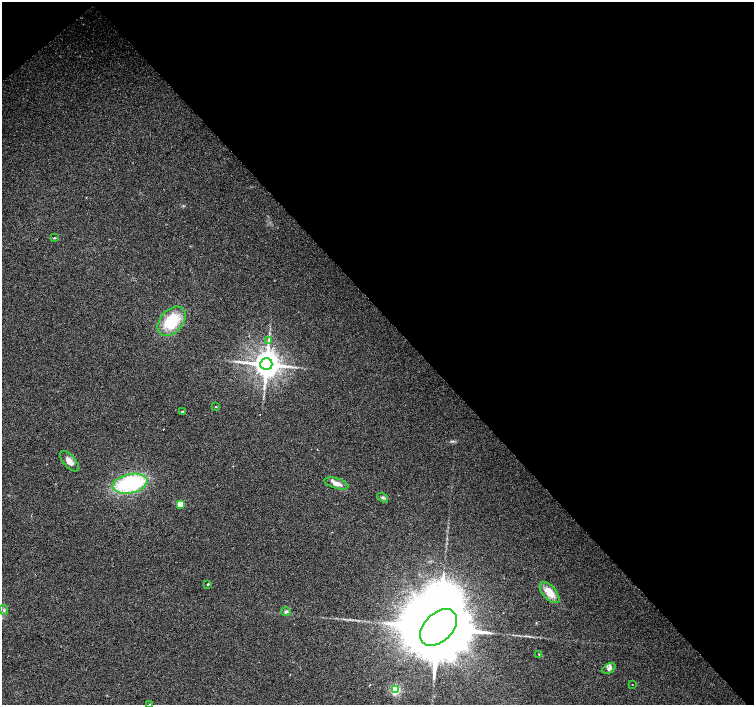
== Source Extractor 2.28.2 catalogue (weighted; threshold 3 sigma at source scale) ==
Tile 3 of 4 x 4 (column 3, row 1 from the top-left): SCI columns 3009-4511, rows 4428-5833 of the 6013 x 5980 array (HDU 1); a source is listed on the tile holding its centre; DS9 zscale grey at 2 x 2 block average (1 PNG px = mean of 2 x 2 image px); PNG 756 x 707 px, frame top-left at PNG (2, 2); each listed source drawn as its Kron ellipse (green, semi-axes under 4 px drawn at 4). Shown black and unused: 45% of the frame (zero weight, under 2 of 3 exposures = <1% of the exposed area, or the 3 px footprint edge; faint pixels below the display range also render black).
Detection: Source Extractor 2.28.2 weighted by HDU 2 'WHT'; one run over the whole footprint, this tile lists its part. Background 0.0373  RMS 0.0076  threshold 0.0343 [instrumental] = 3 sigma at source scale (4.5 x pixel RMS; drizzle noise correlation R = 1.50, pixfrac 1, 0.0396/0.0396 arcsec/px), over >= 5 px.
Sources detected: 22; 1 cosmic-ray / hot-pixel residue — neither listed nor drawn; the other 21 listed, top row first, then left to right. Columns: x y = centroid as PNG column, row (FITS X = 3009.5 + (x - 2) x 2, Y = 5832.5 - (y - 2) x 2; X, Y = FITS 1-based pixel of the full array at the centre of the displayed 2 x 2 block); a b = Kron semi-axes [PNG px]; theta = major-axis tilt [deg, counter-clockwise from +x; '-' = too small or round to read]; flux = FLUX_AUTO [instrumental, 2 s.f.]
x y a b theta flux
54 238 3 2 - 1.3
171 321 17 11 47 64
269 341 4 2 - 2.3
266 364 6 6 - 3000
216 407 3 2 - 1.1
182 412 2 2 - 3.1
69 461 12 6 -49 11
336 483 12 5 -16 11
130 484 17 9 11 160
383 498 6 3 -32 3.1
180 504 3 3 - 41
208 584 2 2 - 1.9
550 593 13 6 -48 22
4 610 5 3 - 2.5
286 612 5 3 - 2.9
438 627 22 14 45 35000
539 654 2 2 - 0.89
609 668 7 4 33 5.5
632 685 2 2 - 1.7
395 690 3 3 - 180
150 704 3 3 - 2
Isophote crosses this tile's border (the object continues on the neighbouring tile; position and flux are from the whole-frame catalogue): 1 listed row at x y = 150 704
Diffuse or blended objects may show on this block-average render without a row.